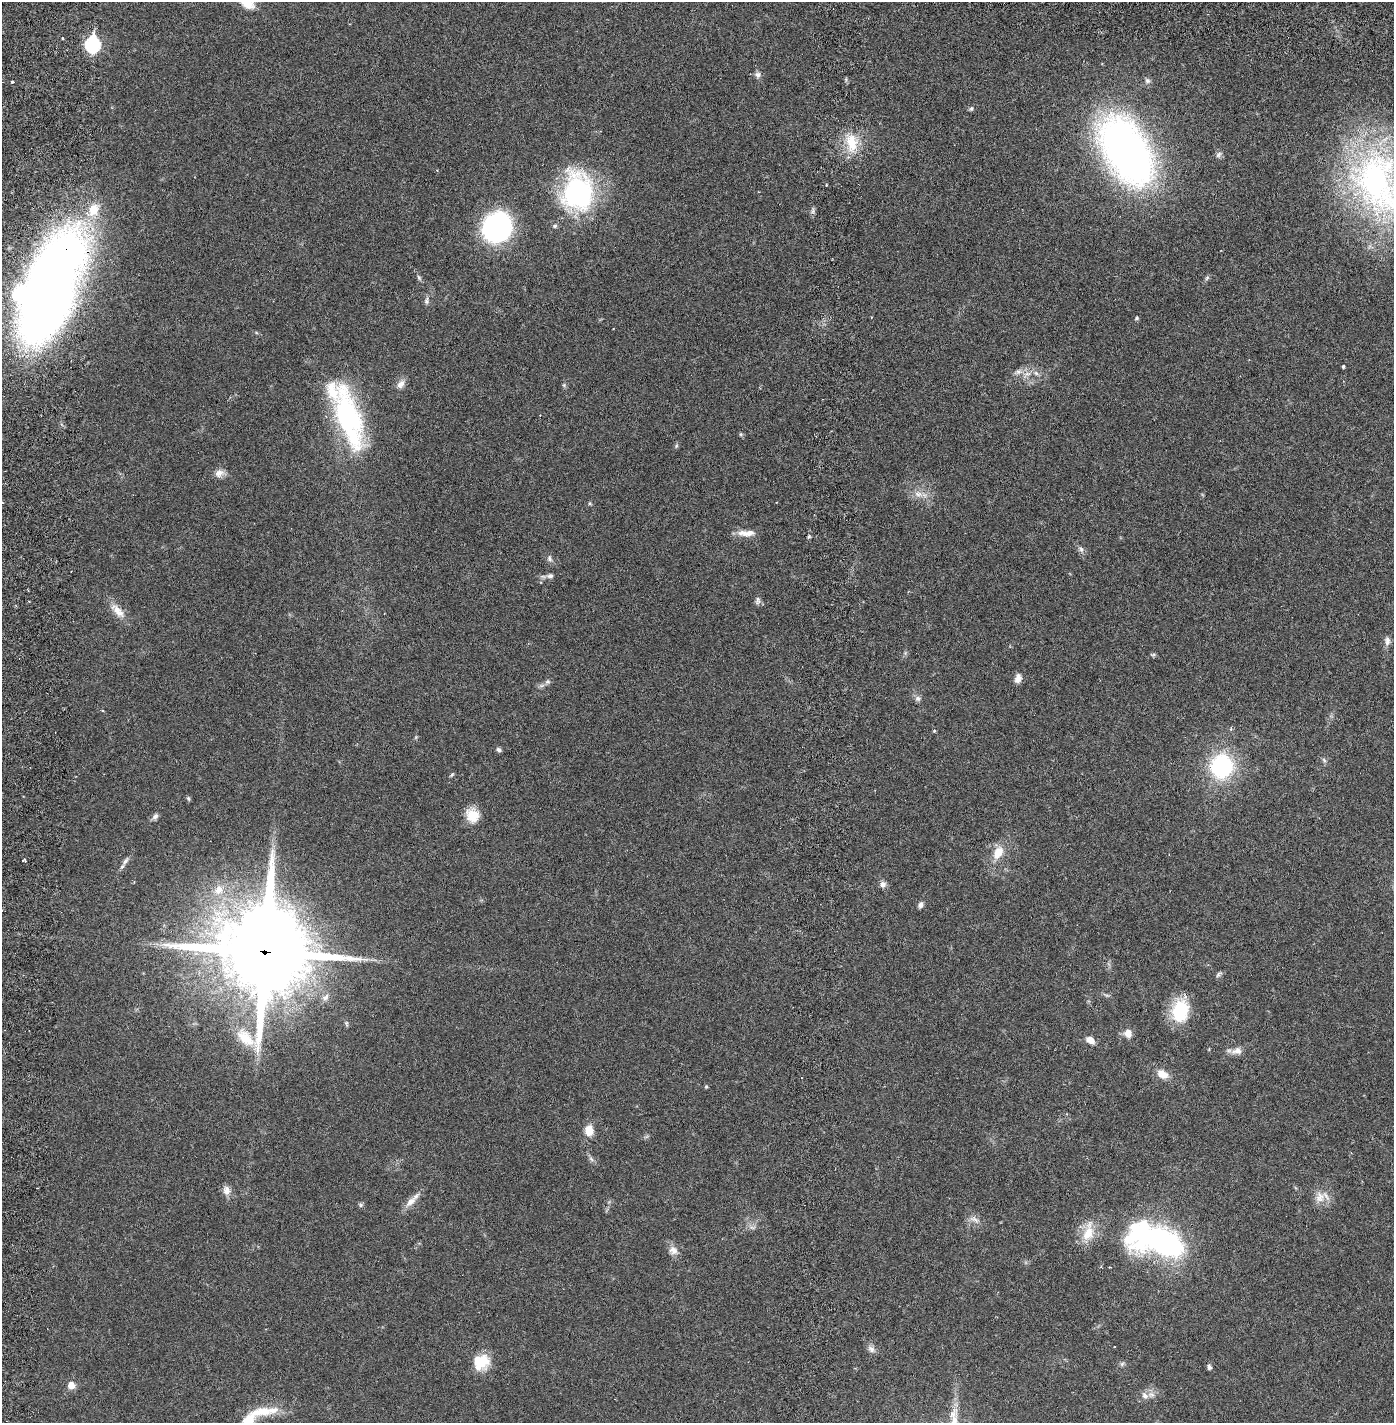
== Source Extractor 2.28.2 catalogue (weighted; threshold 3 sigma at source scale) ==
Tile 6 of 4 x 4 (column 2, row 2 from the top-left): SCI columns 1496-2887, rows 2929-4349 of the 5884 x 5855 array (HDU 1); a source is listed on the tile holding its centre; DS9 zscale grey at full resolution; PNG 1396 x 1425 px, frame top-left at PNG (2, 2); no overlay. Shown black and unused: <1% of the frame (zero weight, under 2 of 6 exposures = <1% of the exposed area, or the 3 px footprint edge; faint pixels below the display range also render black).
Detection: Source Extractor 2.28.2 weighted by HDU 2 'WHT'; one run over the whole footprint, this tile lists its part. Background 0.0208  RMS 0.0033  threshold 0.0134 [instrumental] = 3 sigma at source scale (4.09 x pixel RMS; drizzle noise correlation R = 1.36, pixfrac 0.8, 0.05/0.05 arcsec/px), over >= 5 px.
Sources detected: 95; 2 inside a brighter object's white glare — not listed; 6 inside a brighter listed object's ellipse — not listed separately; the other 87 listed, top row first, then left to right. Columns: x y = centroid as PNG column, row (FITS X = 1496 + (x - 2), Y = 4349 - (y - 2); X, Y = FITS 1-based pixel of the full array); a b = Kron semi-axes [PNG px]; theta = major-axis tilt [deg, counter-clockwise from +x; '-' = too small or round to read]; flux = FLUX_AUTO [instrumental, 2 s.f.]
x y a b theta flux
62 38 3 3 - 0.22
92 45 8 7 - 35
758 75 8 8 - 0.71
1147 81 8 7 - 0.56
12 82 3 3 - 0.43
971 109 6 5 - 0.32
852 143 25 14 -83 5.2
1126 151 55 32 -60 120
1218 154 9 6 51 0.56
1377 183 94 59 -69 62
578 192 42 33 -88 32
813 211 7 4 72 0.45
555 226 6 6 - 0.39
497 227 23 21 63 43
419 278 7 5 -72 0.41
1207 278 7 5 47 0.38
48 292 99 40 69 250
426 300 12 5 78 0.64
1137 318 5 5 - 0.27
1343 366 3 3 - 0.52
1019 372 10 7 12 0.94
1027 374 11 7 30 1.2
401 384 13 8 52 1.2
564 385 6 4 -47 0.29
349 418 68 23 -74 34
741 434 5 5 - 0.26
676 446 6 4 72 0.27
219 473 13 10 30 1.3
918 494 14 8 -16 1.6
747 533 24 8 0 2.1
809 536 5 4 - 0.26
1081 549 10 6 -60 0.64
549 558 10 6 -72 0.63
550 576 9 6 6 0.71
758 600 11 6 81 0.66
118 611 26 10 -47 2.5
1387 641 12 7 -85 0.9
1153 655 6 5 - 0.31
1018 678 11 8 73 1.3
547 682 8 6 15 0.5
918 699 8 7 - 0.65
934 731 5 4 - 0.21
499 750 6 5 - 0.52
1324 760 7 4 -46 0.37
1221 766 24 22 81 20
452 775 7 4 51 0.28
188 798 7 4 -59 0.27
472 815 17 15 -68 3.5
155 816 10 6 48 0.62
998 852 15 10 60 3.2
24 860 4 3 - 0.38
125 861 14 5 55 0.86
883 884 8 7 - 0.9
218 890 14 11 64 2.5
920 905 7 6 - 0.71
265 951 31 28 89 2700
1219 974 9 5 49 0.43
1107 995 9 3 -5 0.35
325 997 11 7 49 0.87
1180 1011 25 18 80 9.3
346 1023 8 5 -83 0.34
1128 1033 11 8 -79 1.6
1090 1040 10 6 -33 1.6
1237 1051 15 9 13 1.5
1162 1074 14 9 -30 2.3
706 1087 5 4 - 0.22
589 1131 10 8 -89 3
591 1159 8 5 -45 0.5
37 1188 2 2 - 0.16
226 1190 13 9 -84 1.3
1320 1197 16 14 -87 2.4
411 1201 20 8 42 1.8
360 1205 7 5 -38 0.36
974 1219 13 7 -21 1.1
752 1227 9 4 7 0.54
1088 1232 29 14 78 4.3
1164 1242 46 19 -15 60
673 1250 14 11 -38 1.5
1109 1267 3 2 - 0.19
1114 1347 3 2 - 0.15
871 1349 11 8 -45 0.95
481 1362 21 18 32 4.9
1122 1364 6 6 - 0.39
1209 1367 5 4 - 0.68
71 1385 8 8 - 1.6
1145 1396 11 8 -47 1.1
261 1412 33 12 9 5.2
Overlapping masked pixels (flux is a lower limit): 2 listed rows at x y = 48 292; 265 951
Isophote crosses this tile's border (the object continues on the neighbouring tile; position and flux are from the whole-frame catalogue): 1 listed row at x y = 1377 183